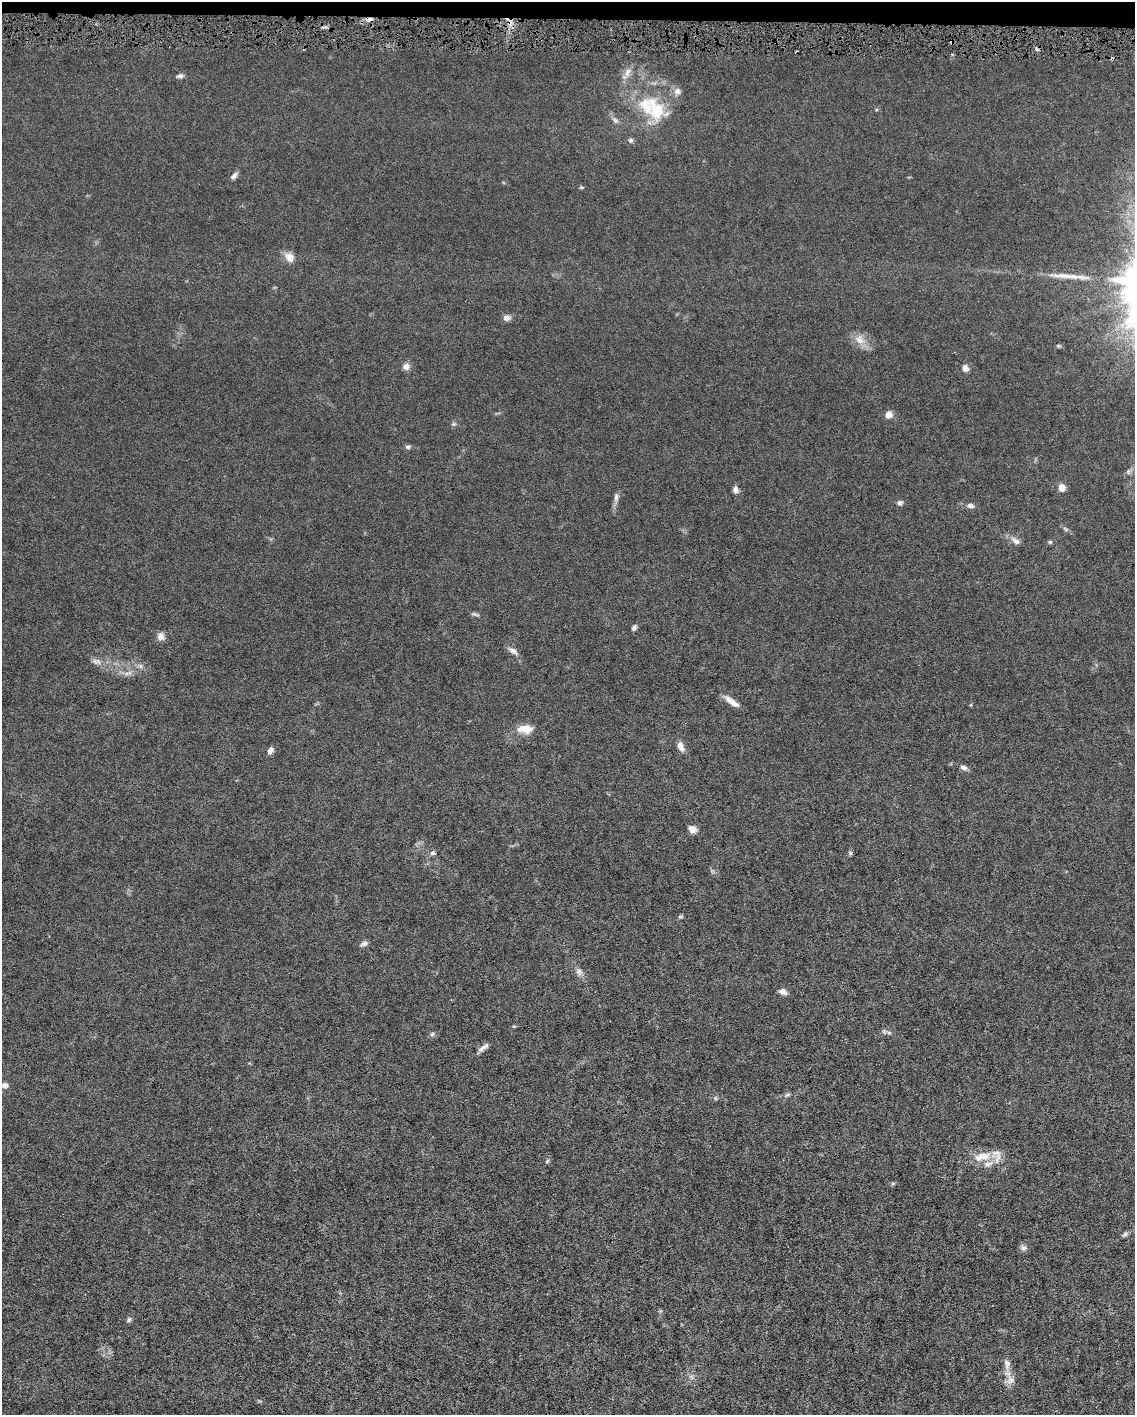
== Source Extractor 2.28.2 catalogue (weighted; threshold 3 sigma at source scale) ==
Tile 2 of 4 x 3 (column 2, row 1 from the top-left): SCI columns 1134-2266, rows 2938-4350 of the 4531 x 4566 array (HDU 1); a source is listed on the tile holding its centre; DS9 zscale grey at full resolution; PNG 1137 x 1417 px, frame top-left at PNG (2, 2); no overlay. Shown black and unused: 1% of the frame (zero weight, under 4 of 8 exposures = <1% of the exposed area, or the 3 px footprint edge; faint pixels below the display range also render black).
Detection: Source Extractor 2.28.2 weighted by HDU 2 'WHT'; one run over the whole footprint, this tile lists its part. Background 0.0155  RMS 0.0023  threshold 0.00928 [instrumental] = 3 sigma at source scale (4.09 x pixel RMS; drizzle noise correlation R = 1.36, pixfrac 0.8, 0.05/0.05 arcsec/px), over >= 5 px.
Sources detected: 61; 4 cosmic-ray / hot-pixel residue — not listed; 5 inside a brighter listed object's ellipse — not listed separately; the other 52 listed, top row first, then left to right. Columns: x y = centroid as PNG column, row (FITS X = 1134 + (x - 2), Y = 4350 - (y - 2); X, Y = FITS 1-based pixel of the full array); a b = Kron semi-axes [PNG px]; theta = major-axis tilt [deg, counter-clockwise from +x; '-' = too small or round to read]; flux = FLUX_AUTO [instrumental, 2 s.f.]
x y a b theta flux
509 23 8 6 36 0.9
627 72 14 7 68 1.2
180 76 9 5 11 0.53
677 91 9 9 - 0.94
646 106 31 17 -60 6.9
615 120 7 6 - 0.53
630 140 7 6 - 0.44
234 176 10 6 46 0.68
581 187 6 3 -18 0.22
289 257 14 11 -47 1.5
1065 276 41 7 -2 3
507 318 10 7 3 0.85
859 340 14 11 -46 1.9
1058 346 5 5 - 0.28
406 366 9 8 - 0.93
965 368 7 5 -65 1.3
889 415 8 7 - 1.2
453 424 6 5 - 0.34
408 447 7 5 -13 0.4
1062 488 9 7 -76 1.4
735 490 8 6 -80 0.82
616 497 11 6 89 0.7
900 503 6 6 - 0.61
970 506 9 6 -10 0.67
1016 541 13 7 -37 0.93
1050 542 5 5 - 0.27
634 628 8 5 69 0.47
160 637 9 9 - 1.1
513 651 13 7 -33 0.94
95 661 8 6 -32 0.66
126 673 8 4 18 0.54
732 702 20 6 -36 1.7
525 729 19 11 -1 2.5
680 746 11 7 -63 1.3
270 750 10 6 65 0.7
963 768 8 6 -17 0.75
692 829 8 7 - 1.3
433 853 7 5 0 0.41
364 944 10 6 20 0.6
579 972 11 7 -84 0.85
783 992 10 6 -24 0.86
432 1034 7 5 44 0.36
483 1048 18 5 32 0.89
4 1085 8 7 - 0.72
787 1095 8 3 19 0.34
985 1156 15 12 -9 2.7
547 1161 7 4 45 0.29
1125 1234 6 6 - 0.42
1023 1248 10 6 -13 0.64
129 1320 8 5 51 0.43
1007 1364 16 9 -86 1.4
1010 1380 12 10 44 1.4
Overlapping masked pixels (flux is a lower limit): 1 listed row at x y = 509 23